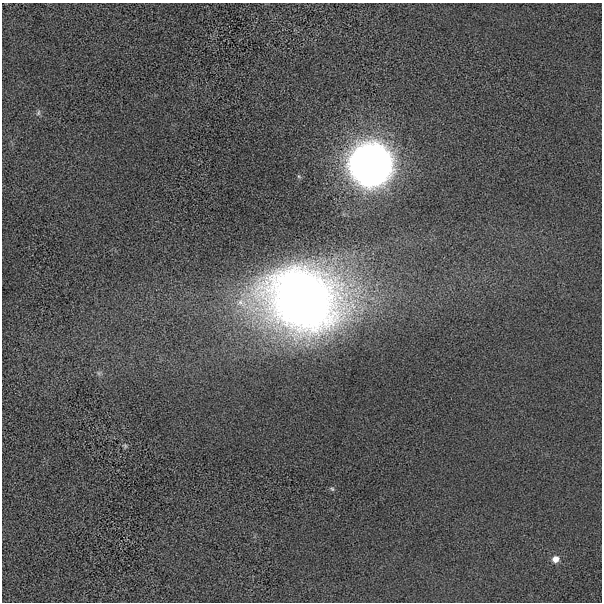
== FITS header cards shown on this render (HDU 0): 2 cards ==
NAXIS1  =                  600
NAXIS2  =                  600

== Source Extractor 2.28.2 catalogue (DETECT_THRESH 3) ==
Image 600 x 600 px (HDU 0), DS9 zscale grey, 1 PNG px = 1 image px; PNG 604 x 604 px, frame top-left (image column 1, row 600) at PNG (2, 3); no overlay
Background 2730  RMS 450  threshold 1340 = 3 sigma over >= 5 px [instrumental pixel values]
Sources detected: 7; all 7 listed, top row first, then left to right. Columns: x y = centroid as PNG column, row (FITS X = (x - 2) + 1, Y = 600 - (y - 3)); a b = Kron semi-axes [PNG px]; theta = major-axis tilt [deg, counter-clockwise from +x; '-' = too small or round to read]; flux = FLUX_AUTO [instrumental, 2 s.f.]
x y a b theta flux
38 113 9 5 72 7.1e+04
371 164 17 17 - 6.8e+07
302 301 73 55 -10 3.0e+07
99 373 6 6 - 6.2e+04
125 446 7 5 -43 4.9e+04
332 489 7 4 -30 4.5e+04
555 559 8 7 - 2.1e+05